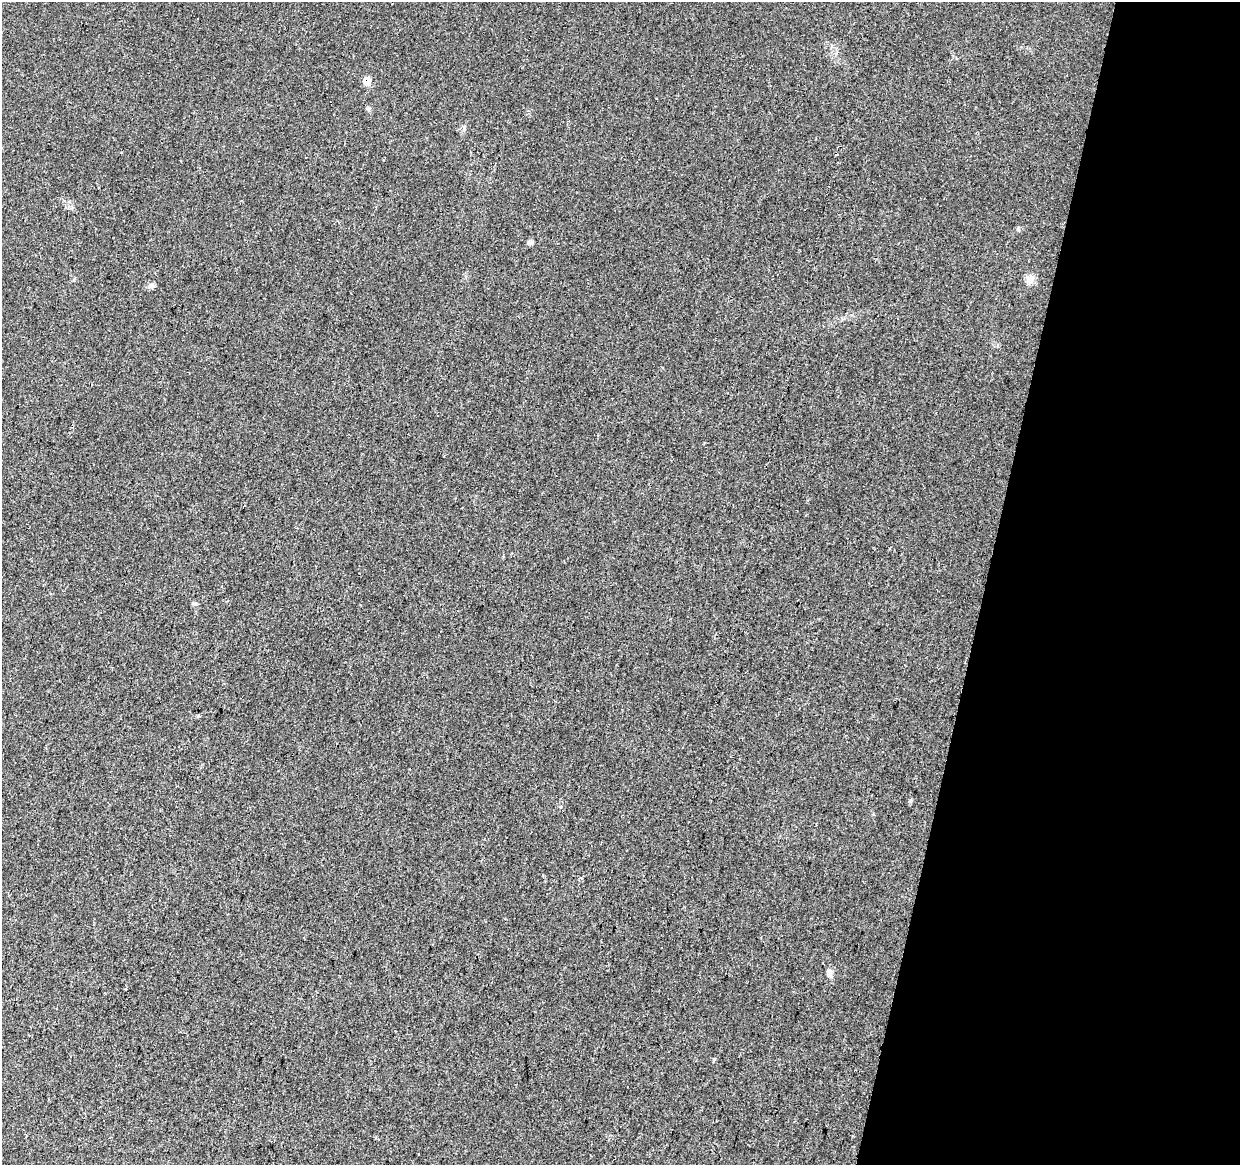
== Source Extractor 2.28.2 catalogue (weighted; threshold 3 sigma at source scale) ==
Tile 8 of 4 x 4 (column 4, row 2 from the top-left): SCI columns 3724-4961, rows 2612-3774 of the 4961 x 5162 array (HDU 1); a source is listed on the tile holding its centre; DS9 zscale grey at full resolution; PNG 1242 x 1167 px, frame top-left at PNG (2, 2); no overlay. Shown black and unused: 21% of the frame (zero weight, under 2 of 3 exposures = <1% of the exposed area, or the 3 px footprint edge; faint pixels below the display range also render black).
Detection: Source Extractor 2.28.2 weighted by HDU 2 'WHT'; one run over the whole footprint, this tile lists its part. Background 0.028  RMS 0.0057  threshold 0.0257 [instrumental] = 3 sigma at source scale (4.5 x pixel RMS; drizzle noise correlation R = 1.50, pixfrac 1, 0.0396/0.0396 arcsec/px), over >= 5 px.
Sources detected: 10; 2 cosmic-ray / hot-pixel residue — not listed; the other 8 listed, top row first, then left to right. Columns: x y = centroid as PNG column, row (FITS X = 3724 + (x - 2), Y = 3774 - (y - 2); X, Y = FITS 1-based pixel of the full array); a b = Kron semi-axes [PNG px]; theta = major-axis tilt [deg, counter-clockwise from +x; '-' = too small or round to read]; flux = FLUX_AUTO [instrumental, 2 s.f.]
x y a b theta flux
367 81 6 6 - 8.9
1018 229 6 4 72 0.71
530 243 7 5 14 1.5
1029 279 12 10 -70 3.9
152 285 7 7 - 1.5
194 604 6 4 18 0.82
581 878 5 4 - 0.75
829 973 10 7 -89 2.3
Overlapping masked pixels (flux is a lower limit): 1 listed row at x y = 367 81